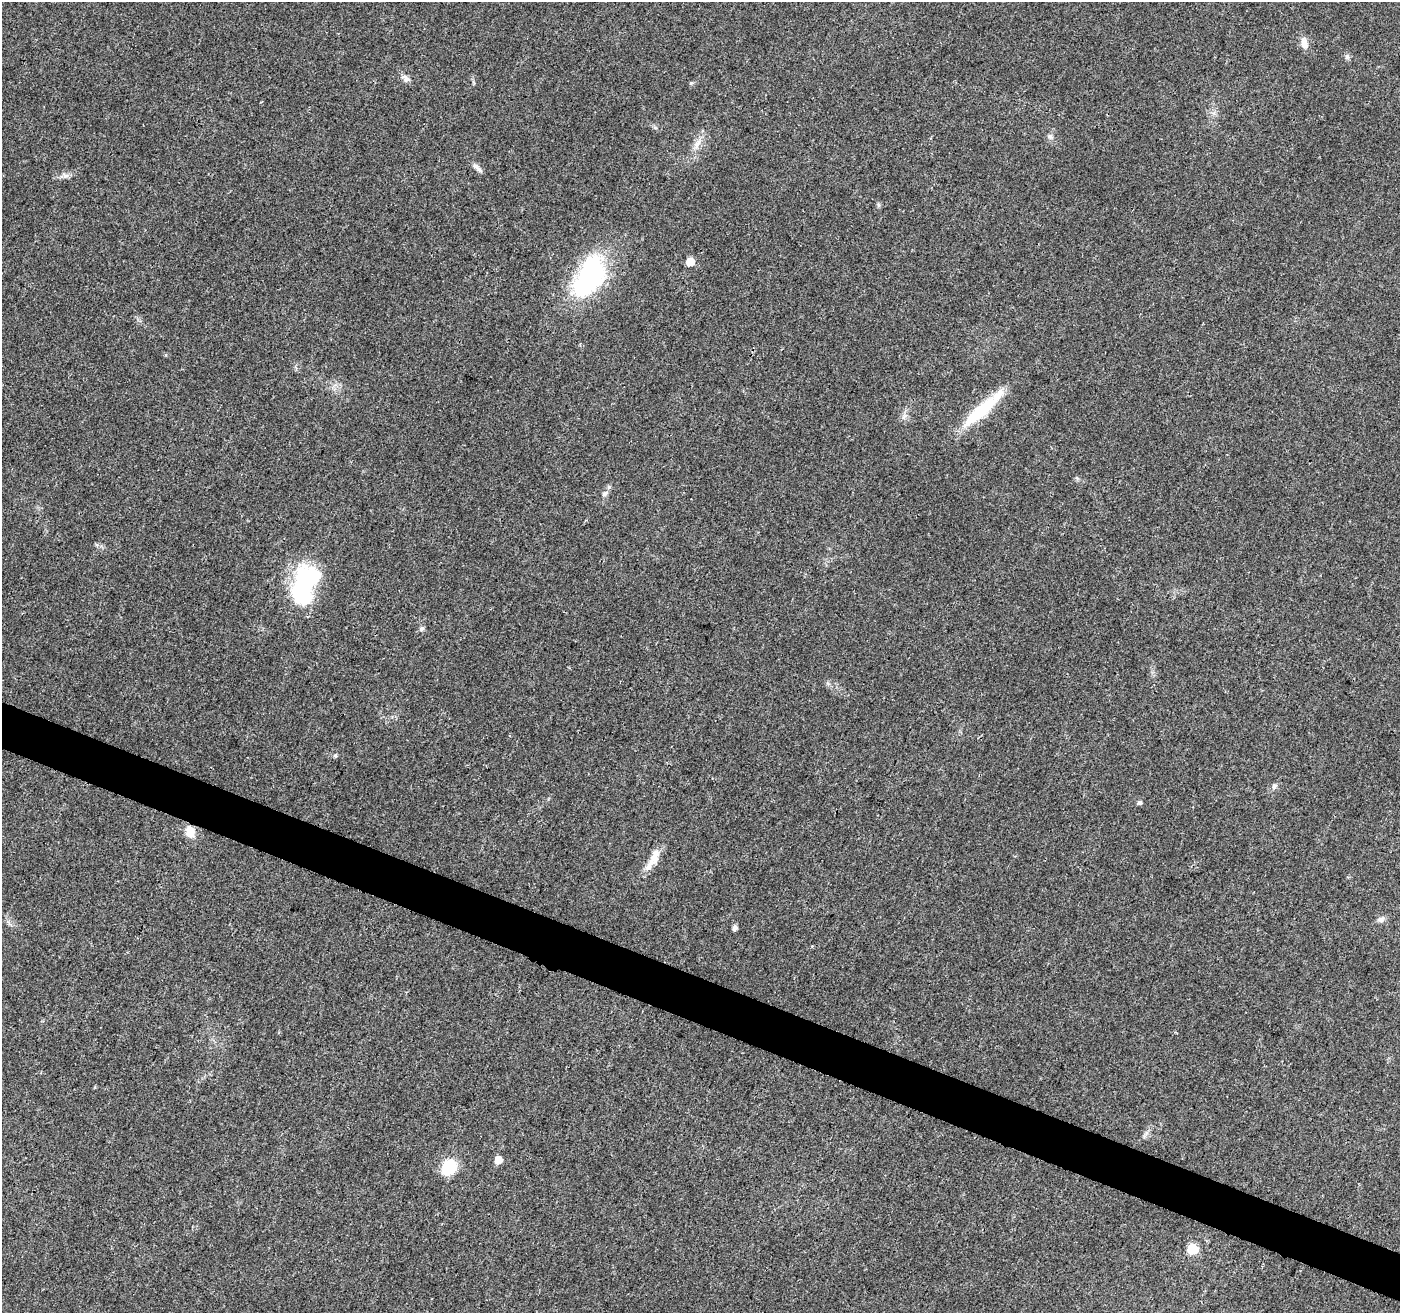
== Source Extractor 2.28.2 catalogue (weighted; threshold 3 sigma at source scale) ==
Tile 6 of 4 x 4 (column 2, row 2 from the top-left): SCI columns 1405-2802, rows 2835-4145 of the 5610 x 5733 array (HDU 1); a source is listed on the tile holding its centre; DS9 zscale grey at full resolution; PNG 1402 x 1315 px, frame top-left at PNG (2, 2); no overlay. Shown black and unused: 4% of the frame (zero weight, under 3 of 4 exposures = <1% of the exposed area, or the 3 px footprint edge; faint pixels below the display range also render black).
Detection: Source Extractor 2.28.2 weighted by HDU 2 'WHT'; one run over the whole footprint, this tile lists its part. Background 0.0249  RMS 0.0031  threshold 0.0141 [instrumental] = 3 sigma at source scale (4.5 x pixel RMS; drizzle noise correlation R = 1.50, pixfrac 1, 0.0396/0.0396 arcsec/px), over >= 5 px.
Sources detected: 30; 2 inside a brighter object's white glare — not listed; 2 inside a brighter listed object's ellipse — not listed separately; the other 26 listed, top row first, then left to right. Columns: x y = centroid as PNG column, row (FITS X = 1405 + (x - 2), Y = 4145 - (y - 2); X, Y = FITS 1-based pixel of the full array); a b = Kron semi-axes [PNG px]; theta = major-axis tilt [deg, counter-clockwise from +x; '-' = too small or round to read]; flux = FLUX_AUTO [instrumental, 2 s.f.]
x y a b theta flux
1304 43 15 9 -74 2.3
1347 57 7 6 - 0.75
405 78 14 7 -46 1.4
691 83 5 5 - 0.37
1050 137 8 7 - 0.88
697 143 15 6 61 2.2
478 168 19 5 -42 1.2
66 176 9 6 2 1.2
879 205 6 4 -89 0.5
690 262 5 5 - 8.4
590 276 53 29 61 41
980 412 55 13 41 16
1077 478 7 4 -45 0.5
605 494 9 6 50 0.92
303 583 48 24 82 30
422 628 6 6 - 0.93
335 755 6 5 - 0.59
1274 786 8 6 55 0.95
1140 803 6 5 - 0.63
190 832 13 10 -69 4
655 857 24 11 67 4
1381 919 11 7 7 1.2
735 927 5 4 - 1.3
498 1160 5 5 - 4.2
449 1167 16 13 51 10
1193 1249 6 6 - 19
Overlapping masked pixels (flux is a lower limit): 1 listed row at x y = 980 412